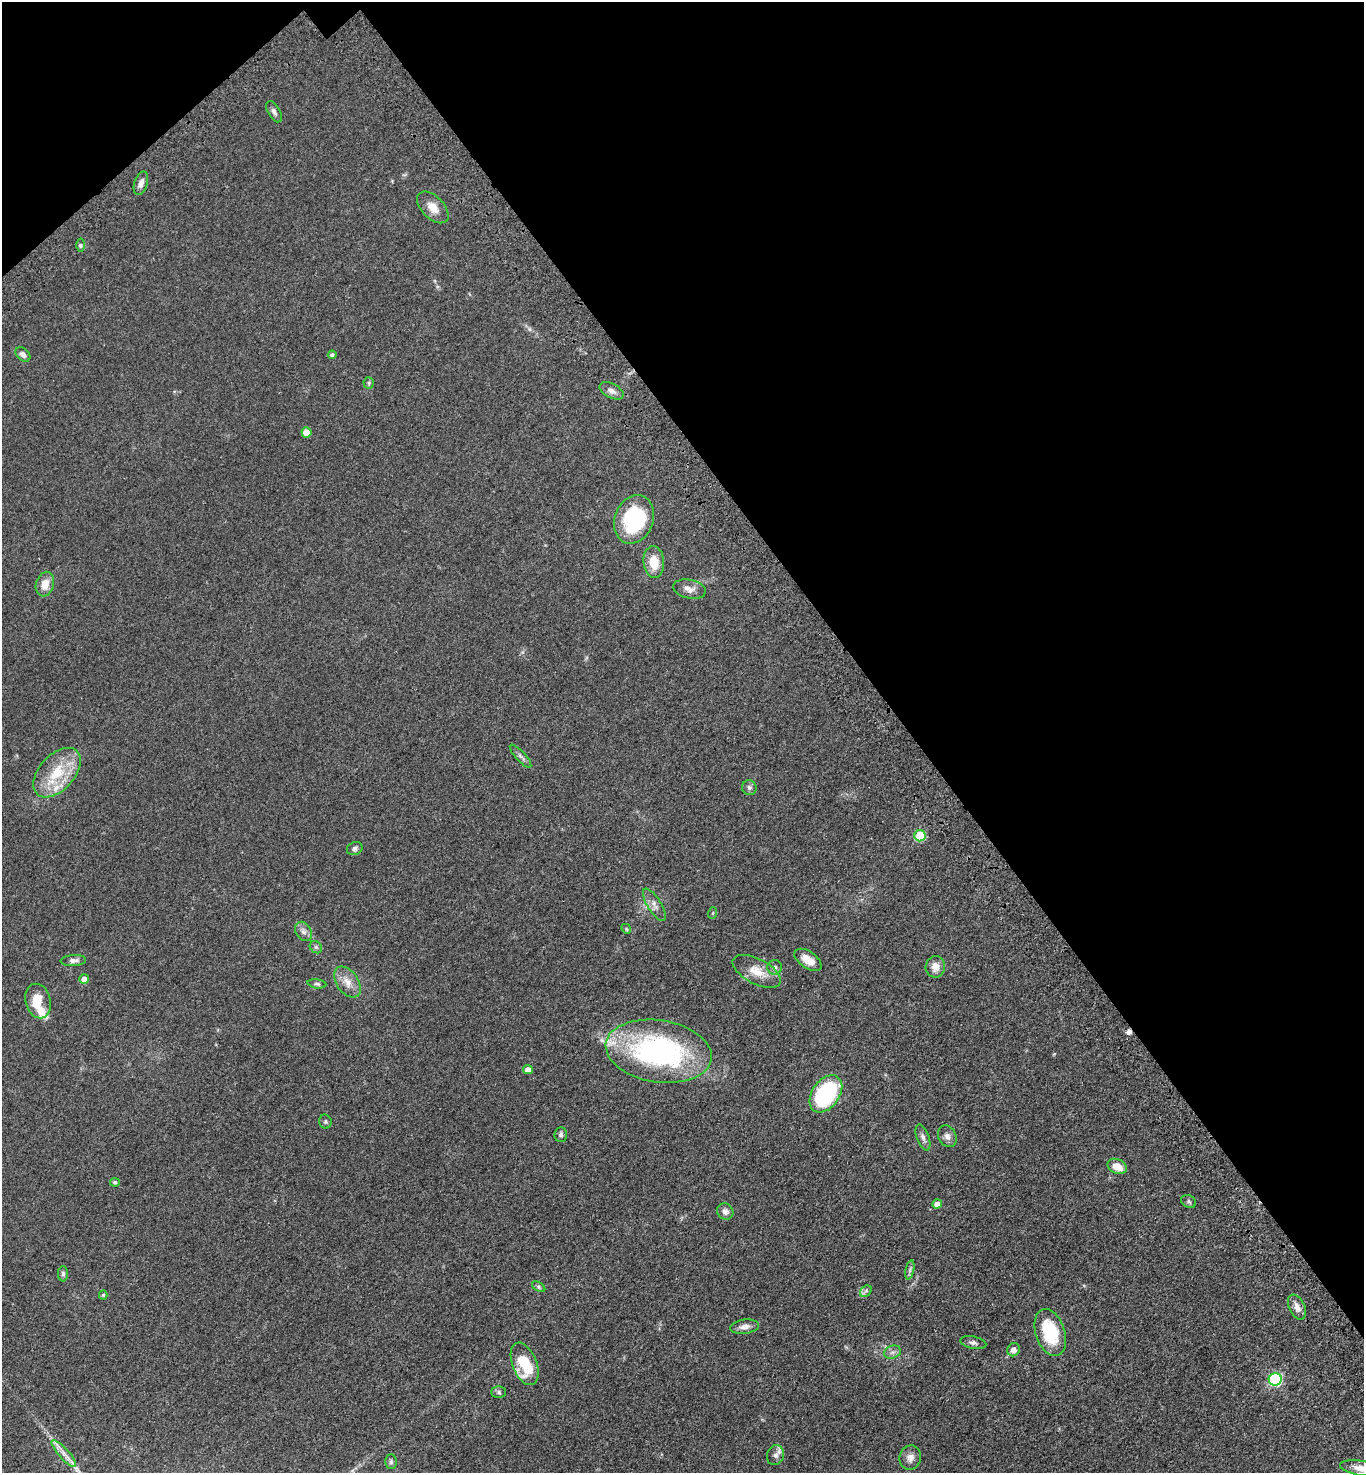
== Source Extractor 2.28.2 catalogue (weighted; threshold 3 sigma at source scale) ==
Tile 3 of 4 x 4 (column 3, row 1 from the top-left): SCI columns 2972-4333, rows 4515-5985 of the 6086 x 6088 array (HDU 1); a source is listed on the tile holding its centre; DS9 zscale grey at full resolution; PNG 1366 x 1475 px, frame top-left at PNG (2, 2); each listed source drawn as its Kron ellipse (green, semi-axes under 4 px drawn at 4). Shown black and unused: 36% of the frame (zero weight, under 3 of 4 exposures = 6% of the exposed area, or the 3 px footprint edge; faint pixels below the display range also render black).
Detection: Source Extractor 2.28.2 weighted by HDU 2 'WHT'; one run over the whole footprint, this tile lists its part. Background 0.0432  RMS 0.005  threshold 0.0226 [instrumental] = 3 sigma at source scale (4.5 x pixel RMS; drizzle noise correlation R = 1.50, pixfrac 1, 0.05/0.05 arcsec/px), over >= 5 px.
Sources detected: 68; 1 too faint to see at this stretch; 1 cosmic-ray / hot-pixel residue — neither listed nor drawn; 3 inside a brighter listed object's ellipse — not listed separately; the other 63 listed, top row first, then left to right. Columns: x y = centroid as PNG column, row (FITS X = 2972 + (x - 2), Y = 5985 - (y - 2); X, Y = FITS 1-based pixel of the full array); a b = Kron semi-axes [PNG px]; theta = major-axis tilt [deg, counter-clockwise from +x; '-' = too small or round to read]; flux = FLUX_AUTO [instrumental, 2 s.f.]
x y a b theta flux
274 112 12 6 -60 1.7
141 183 12 6 72 2.6
433 207 19 11 -45 5.7
81 245 6 4 -90 0.82
23 354 8 6 -43 2
332 355 4 4 - 1.1
369 383 6 5 - 0.75
612 391 13 7 -27 2.6
306 432 5 5 - 8.2
634 519 25 19 68 42
654 562 16 10 -85 9.2
45 584 12 9 74 5.5
689 589 17 9 -12 3.5
521 756 15 5 -47 1.5
57 773 29 17 48 18
749 788 7 7 - 1.4
920 836 5 5 - 22
355 849 8 6 22 1.5
654 905 18 7 -58 3.2
713 913 6 3 71 0.54
626 929 5 4 - 0.64
303 931 10 7 -58 2.1
316 947 7 5 -45 0.92
73 960 13 5 3 1.9
808 960 16 8 -34 6
775 967 7 7 - 1.6
935 967 11 9 80 4.4
757 971 26 12 -27 8
84 979 5 5 - 3.5
348 982 17 10 -55 5.3
317 984 9 4 -7 0.99
38 1001 17 12 -76 9.1
659 1051 53 31 -9 110
528 1070 5 4 - 4.3
826 1094 21 13 54 56
325 1122 7 6 - 0.94
561 1134 7 6 - 1.1
947 1136 11 9 -64 2.4
923 1137 13 6 -70 2
1117 1166 10 7 -24 6
115 1182 5 4 - 0.95
1189 1201 8 6 -30 1.1
937 1204 5 4 - 3
725 1211 8 7 - 2.1
910 1270 10 4 78 1.1
63 1274 7 5 -90 1
539 1287 7 4 -33 0.83
866 1291 6 5 - 1.1
103 1295 4 4 - 0.7
1297 1307 13 7 -65 3.2
744 1327 14 7 8 3
1050 1332 24 14 -72 24
973 1343 13 6 -12 1.6
1014 1350 7 6 - 3
892 1352 9 6 19 1.7
525 1364 22 12 -68 17
1275 1379 6 6 - 63
499 1392 7 5 -2 1.1
64 1454 17 5 -48 3.5
775 1455 10 8 70 2.3
910 1458 12 10 75 3
391 1462 7 5 89 1.2
1361 1468 21 7 -9 4.5
Isophote crosses this tile's border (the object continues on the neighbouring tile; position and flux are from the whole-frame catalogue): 1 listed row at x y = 1361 1468